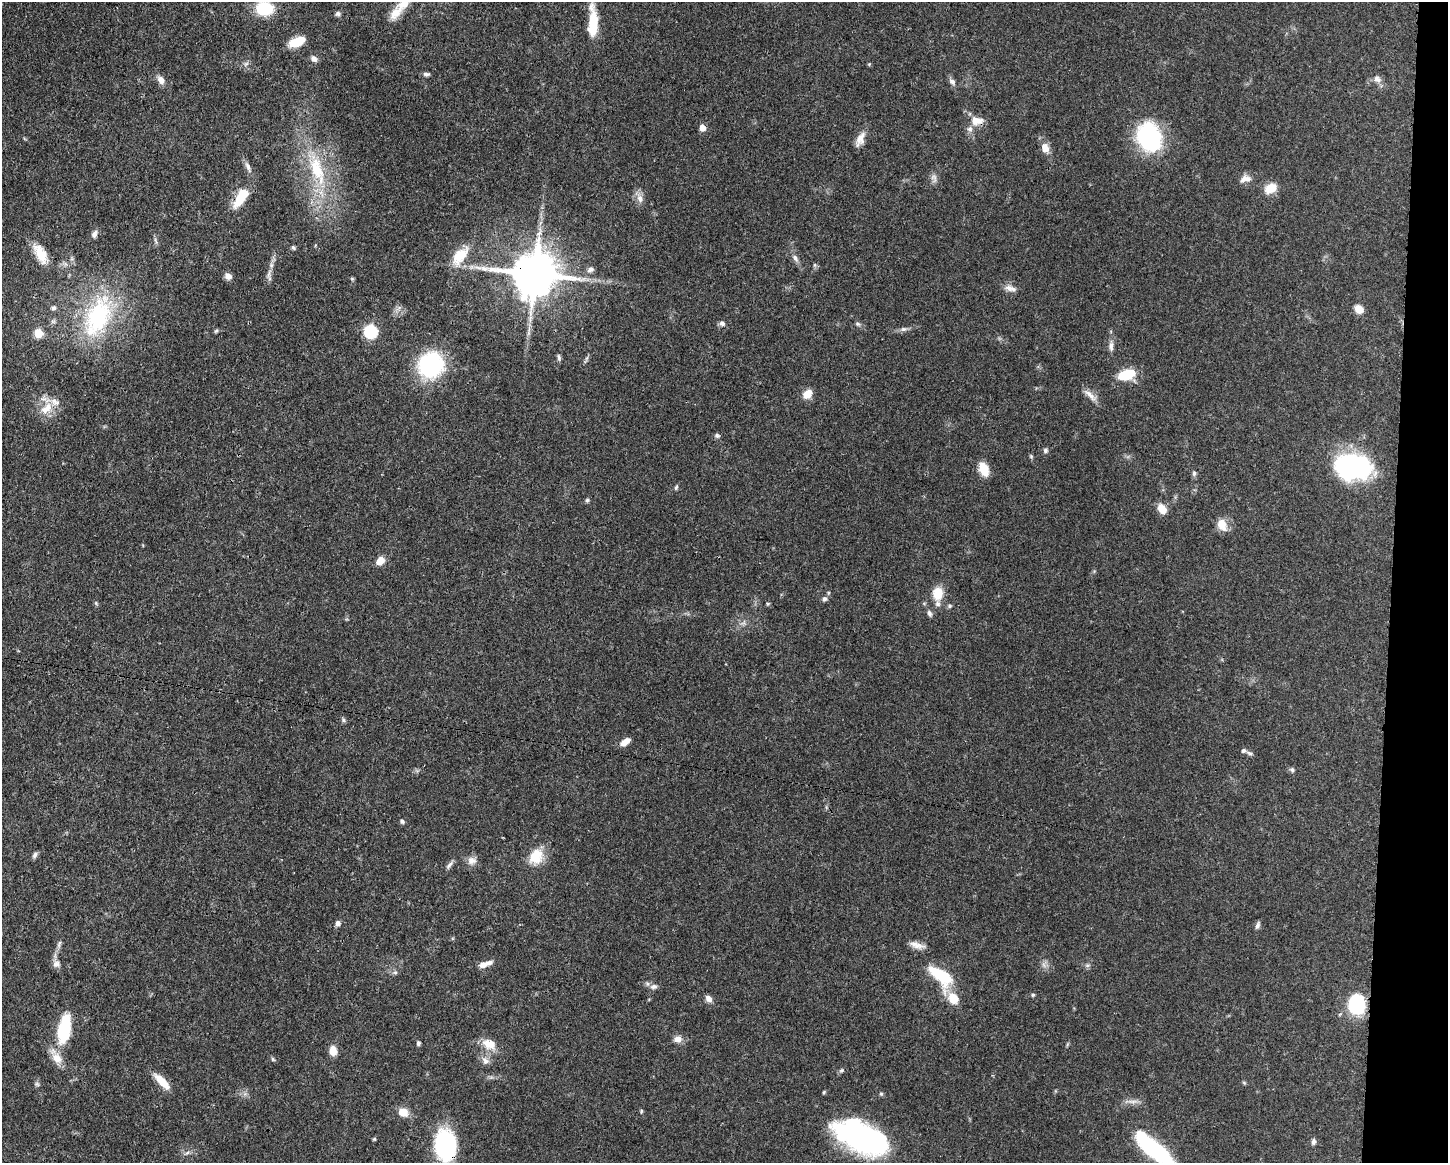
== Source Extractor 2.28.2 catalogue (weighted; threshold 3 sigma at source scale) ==
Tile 6 of 3 x 4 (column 3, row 2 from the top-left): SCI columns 3003-4448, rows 2330-3490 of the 4670 x 4659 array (HDU 1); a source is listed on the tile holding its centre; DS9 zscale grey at full resolution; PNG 1450 x 1165 px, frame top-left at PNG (2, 2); no overlay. Shown black and unused: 4% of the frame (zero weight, under 3 of 4 exposures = <1% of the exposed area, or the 3 px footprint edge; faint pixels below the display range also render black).
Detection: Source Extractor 2.28.2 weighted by HDU 2 'WHT'; one run over the whole footprint, this tile lists its part. Background 0.0571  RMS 0.0033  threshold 0.0149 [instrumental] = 3 sigma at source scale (4.5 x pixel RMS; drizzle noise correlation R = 1.50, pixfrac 1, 0.05/0.05 arcsec/px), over >= 5 px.
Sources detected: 123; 1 inside a brighter object's white glare — not listed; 5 inside a brighter listed object's ellipse — not listed separately; the other 117 listed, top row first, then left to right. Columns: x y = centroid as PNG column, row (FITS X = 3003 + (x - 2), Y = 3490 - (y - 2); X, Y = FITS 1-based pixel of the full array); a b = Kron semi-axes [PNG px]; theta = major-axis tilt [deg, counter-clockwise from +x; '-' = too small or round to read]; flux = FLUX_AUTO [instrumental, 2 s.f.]
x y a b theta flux
404 2 34 13 47 7.2
264 8 14 12 -3 16
338 14 7 6 - 0.84
593 22 32 9 -90 11
297 42 17 9 20 6.5
314 58 9 7 -48 1.3
246 64 7 6 - 0.9
869 64 5 4 - 0.34
426 74 8 5 -1 0.84
1377 79 11 9 -35 1.8
161 80 11 7 -61 2.1
952 82 10 7 -41 1.2
977 121 17 11 0 3.7
702 128 7 6 - 2.2
1149 137 26 22 -68 40
860 138 19 9 66 3.1
1045 148 10 8 -66 3.3
248 167 17 6 -66 1.7
317 169 51 18 -72 22
934 178 14 7 -74 1.5
1248 179 15 10 -24 2.1
1271 188 17 12 29 4.4
240 199 27 12 62 8.2
640 199 12 8 -78 2.1
94 234 11 6 65 1.2
293 247 6 5 - 0.59
40 254 27 13 -61 6.1
460 256 29 15 52 8.1
795 258 11 6 -61 1.4
815 265 6 4 -90 0.51
590 269 9 7 18 1.2
269 274 13 5 81 1.6
535 274 14 14 - 1200
228 276 8 7 - 1.8
352 279 5 5 - 0.41
1009 288 13 9 -19 2.1
53 308 7 6 - 0.86
1359 309 9 8 - 3.5
98 316 64 33 66 40
722 323 8 6 -16 0.98
858 324 7 5 -17 0.67
903 329 8 6 14 1
216 331 6 5 - 0.47
371 331 7 7 - 32
38 333 6 6 - 9
1111 346 14 6 -88 1.6
559 357 9 4 -80 0.72
586 359 14 2 67 0.66
431 365 21 20 - 41
1127 374 17 10 17 11
807 394 11 8 47 3.8
1090 395 24 6 -44 2.5
47 408 19 11 46 5
717 435 7 6 - 0.73
1045 450 7 6 - 0.75
1031 456 6 5 - 0.46
1352 466 29 20 -7 71
984 469 13 8 -68 6.9
1194 473 8 5 81 0.75
676 487 7 4 63 0.57
587 500 6 5 - 0.58
1162 509 11 8 -57 4.4
1222 524 14 10 -67 4.4
380 561 9 7 51 3.6
938 593 16 12 90 6.5
824 599 7 6 - 0.92
96 603 6 4 -57 0.44
768 604 6 4 29 0.41
949 606 6 5 - 0.59
929 613 9 5 -69 1
743 623 7 6 - 0.92
343 720 6 4 -88 0.58
625 742 12 6 33 2.8
1243 750 7 6 - 0.74
1249 753 9 4 -26 0.73
1292 770 7 6 - 0.72
402 821 6 5 - 0.67
35 855 8 5 65 0.96
536 857 21 17 61 7.4
472 860 12 11 - 2.2
450 865 13 5 49 1.1
338 923 7 6 - 1.1
1258 925 10 5 71 0.97
59 944 11 5 69 1
918 945 18 8 -9 2.5
56 964 11 10 - 1.6
485 964 18 6 17 2.8
1044 965 9 4 -54 1
1087 965 8 4 0 0.66
395 972 7 4 0 0.65
941 976 28 14 -42 17
654 987 10 7 7 1.4
1033 995 5 4 - 0.43
953 998 17 13 -53 5.5
708 999 9 7 -46 1.6
1357 1005 22 18 -83 17
64 1029 28 12 80 22
678 1039 10 8 1 2.3
418 1043 6 4 82 0.65
489 1044 20 13 -24 5
333 1051 10 7 -85 3.8
57 1058 17 12 -44 4.3
273 1059 6 5 - 0.49
485 1061 12 8 -50 1.9
842 1070 7 4 31 0.64
162 1081 22 8 -45 5.6
37 1084 7 6 - 0.66
824 1092 4 4 - 0.44
1133 1102 18 5 -1 1.8
641 1111 7 3 82 0.44
403 1112 10 9 - 4.1
862 1137 56 26 -25 77
374 1139 5 4 - 0.41
1313 1142 8 5 83 0.88
445 1144 28 19 -88 39
1154 1149 45 13 -40 41
187 1153 7 4 20 0.69
Overlapping masked pixels (flux is a lower limit): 6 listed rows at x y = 977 121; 240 199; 535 274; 98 316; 445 1144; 1154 1149
Isophote crosses this tile's border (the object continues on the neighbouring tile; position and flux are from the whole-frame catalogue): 4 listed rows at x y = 404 2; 264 8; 445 1144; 1154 1149